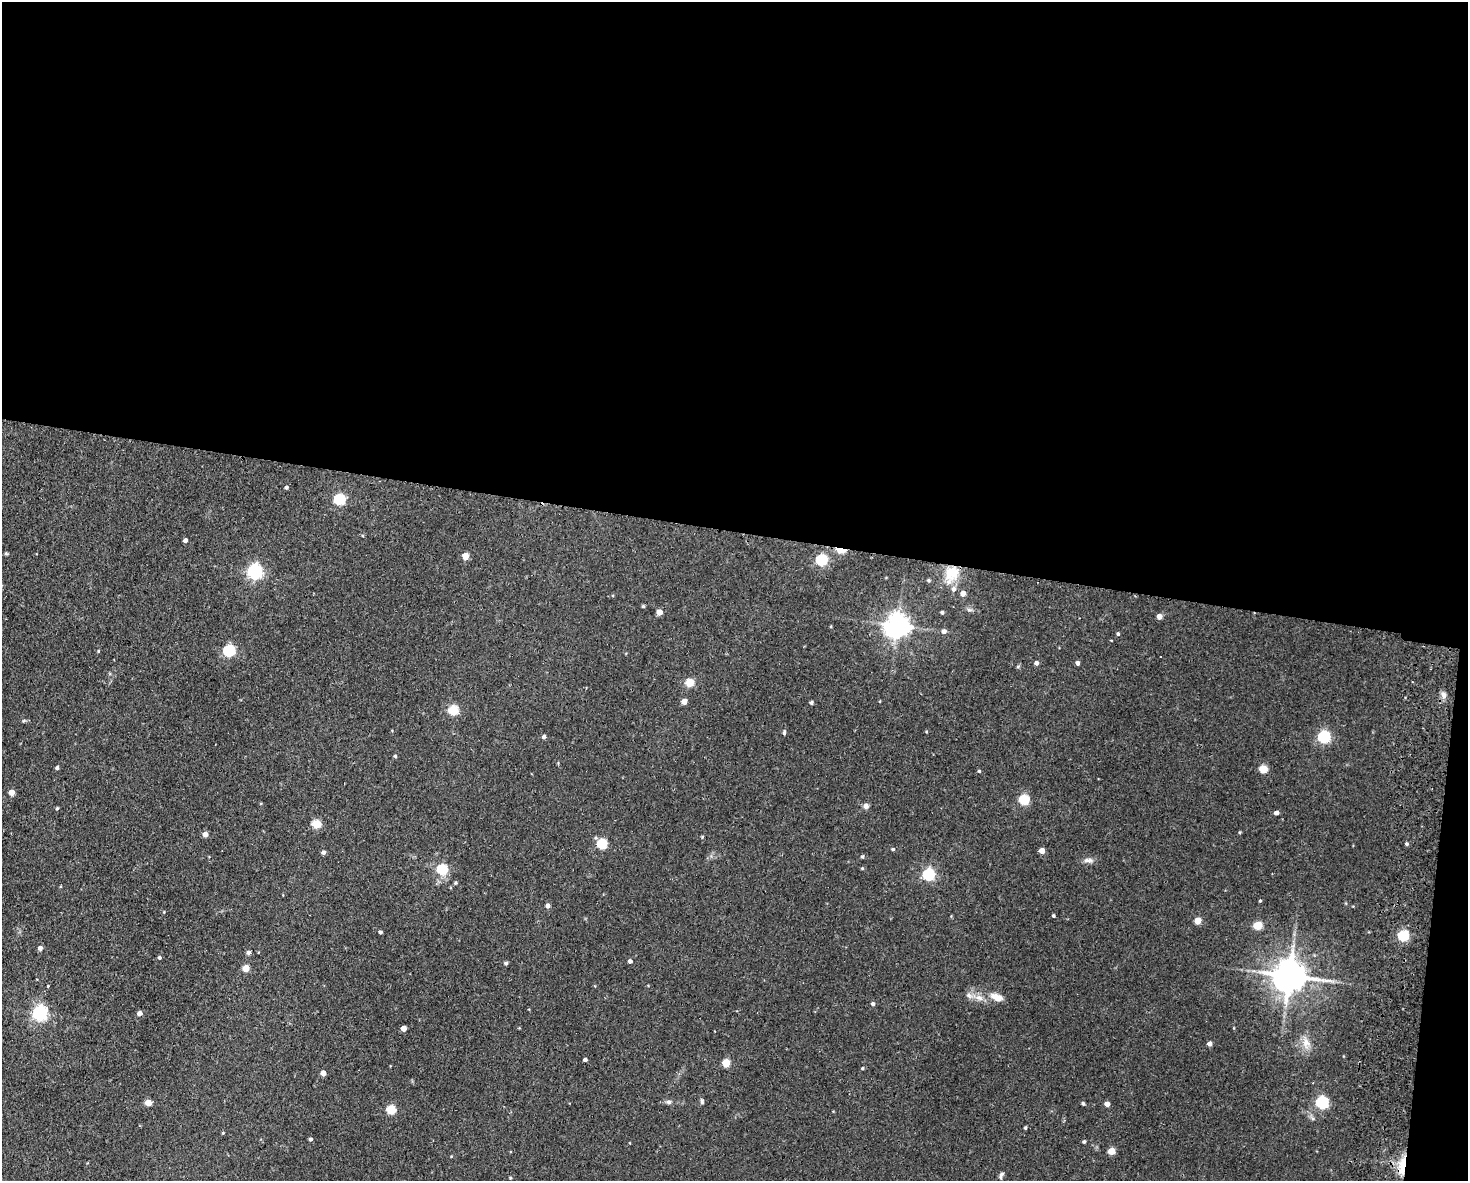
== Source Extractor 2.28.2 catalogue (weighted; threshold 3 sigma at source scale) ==
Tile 3 of 3 x 4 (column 3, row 1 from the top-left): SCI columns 3216-4681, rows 3548-4726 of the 4852 x 4736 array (HDU 1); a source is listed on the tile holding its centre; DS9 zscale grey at full resolution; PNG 1470 x 1183 px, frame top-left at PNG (2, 2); no overlay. Shown black and unused: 46% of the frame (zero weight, under 2 of 3 exposures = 3% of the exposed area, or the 3 px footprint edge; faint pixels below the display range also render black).
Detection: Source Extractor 2.28.2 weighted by HDU 2 'WHT'; one run over the whole footprint, this tile lists its part. Background 0.143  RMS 0.0074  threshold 0.0332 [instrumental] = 3 sigma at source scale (4.5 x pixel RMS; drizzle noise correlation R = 1.50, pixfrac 1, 0.05/0.05 arcsec/px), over >= 5 px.
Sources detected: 100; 1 cosmic-ray / hot-pixel residue — not listed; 2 inside a brighter listed object's ellipse — not listed separately; the other 97 listed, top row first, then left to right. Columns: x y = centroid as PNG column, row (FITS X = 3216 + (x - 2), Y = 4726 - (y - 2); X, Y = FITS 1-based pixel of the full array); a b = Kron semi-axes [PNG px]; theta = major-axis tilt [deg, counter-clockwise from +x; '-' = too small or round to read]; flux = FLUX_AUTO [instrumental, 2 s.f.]
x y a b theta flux
286 487 4 4 - 1.3
339 499 5 5 - 71
185 540 4 4 - 2.3
841 550 7 4 -13 35
6 553 6 4 -1 0.84
465 556 5 4 - 12
822 560 5 5 - 72
255 572 6 6 - 200
951 574 22 15 64 18
928 580 4 4 - 1
963 593 5 4 - 4.8
969 610 7 4 -19 1.4
659 612 5 4 - 5.7
942 612 4 4 - 1.3
1159 616 5 4 - 5
897 625 7 7 - 710
944 631 5 5 - 2.7
1118 634 4 4 - 1.1
98 651 5 3 - 0.6
229 651 6 5 - 78
1036 663 5 4 - 2.1
1077 663 4 4 - 2.2
690 683 5 5 - 25
1444 695 10 7 -75 2.9
684 701 4 4 - 5.9
811 702 4 4 - 1.6
453 710 5 5 - 44
24 721 6 4 2 1
784 733 5 4 - 1.4
544 736 5 4 - 2
1324 737 6 5 - 110
395 756 4 4 - 1
57 768 4 3 - 1.4
1263 769 5 5 - 25
979 771 4 4 - 0.79
12 792 4 4 - 7.6
1024 800 5 5 - 46
866 806 7 7 - 2.4
57 808 4 3 - 0.93
1276 813 4 4 - 3.1
316 824 5 5 - 30
1240 832 5 3 - 0.67
205 834 5 4 - 5.1
702 837 3 3 - 0.74
602 844 5 5 - 50
1406 844 4 4 - 1.2
893 849 4 4 - 0.88
1042 851 4 4 - 6.2
323 852 4 4 - 2.4
862 857 4 4 - 1.1
1088 860 13 6 -2 3.2
862 868 4 3 - 0.68
442 869 5 5 - 59
928 874 5 5 - 87
455 883 5 4 - 0.94
1260 901 4 3 - 0.87
548 906 5 4 - 3.1
1053 916 4 3 - 0.96
1198 920 5 4 - 13
1258 925 5 5 - 26
380 932 3 3 - 1.4
1403 935 5 5 - 59
40 948 5 4 - 3.4
249 952 5 4 - 2.1
159 958 4 4 - 1.4
630 961 4 4 - 2.3
506 963 5 4 - 1.3
246 968 4 4 - 12
1289 976 10 9 - 1700
48 986 3 3 - 1
996 997 18 9 -22 7.2
979 998 12 7 -23 4.9
873 1004 5 4 - 1.6
40 1013 6 6 - 200
140 1013 4 4 - 4.2
404 1028 4 4 - 5.8
1306 1043 16 10 -76 7.4
1210 1044 4 4 - 3
585 1060 4 3 - 1.8
726 1063 5 5 - 24
862 1068 5 4 - 0.92
323 1073 4 4 - 6.8
702 1101 7 4 -83 1.5
669 1102 7 5 1 1.9
1322 1102 6 5 - 95
148 1103 4 4 - 11
1083 1103 4 4 - 1.2
1107 1104 4 4 - 4.9
391 1110 5 5 - 34
1025 1128 4 3 - 0.91
223 1133 4 3 - 0.62
311 1139 4 4 - 1.5
1084 1142 4 4 - 1.2
1111 1151 5 4 - 13
1403 1165 20 7 78 16
1001 1175 10 4 66 1.7
510 1178 4 3 - 0.72
Overlapping masked pixels (flux is a lower limit): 2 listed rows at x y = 841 550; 1403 1165